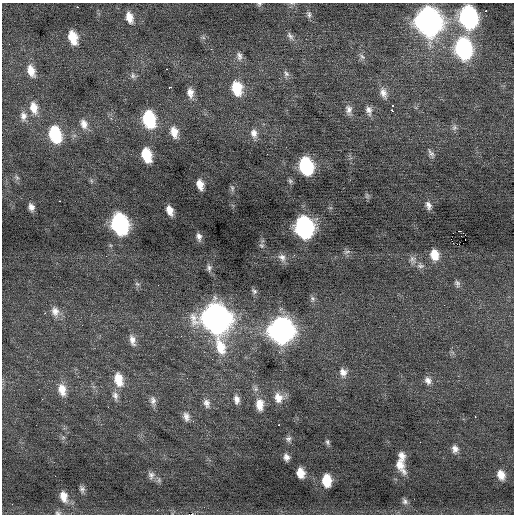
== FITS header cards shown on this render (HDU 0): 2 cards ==
NAXIS1  =                  512 / Axis length
NAXIS2  =                  512 / Axis length

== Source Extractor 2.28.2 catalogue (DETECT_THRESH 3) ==
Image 512 x 512 px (HDU 0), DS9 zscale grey, 1 PNG px = 1 image px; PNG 516 x 516 px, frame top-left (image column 1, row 512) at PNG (2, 3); no overlay
Background 0.0413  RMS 0.85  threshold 2.56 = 3 sigma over >= 5 px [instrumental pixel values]
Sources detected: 104; all 104 listed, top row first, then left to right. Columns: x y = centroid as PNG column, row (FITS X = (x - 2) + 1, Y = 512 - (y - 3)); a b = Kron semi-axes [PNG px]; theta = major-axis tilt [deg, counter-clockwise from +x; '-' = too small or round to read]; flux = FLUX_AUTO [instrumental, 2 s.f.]
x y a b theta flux
259 4 6 6 - 110
77 7 2 2 - 330
309 14 10 6 -79 180
129 17 13 8 -73 630
468 17 15 11 -76 14000
428 21 17 13 -74 39000
290 36 13 7 -58 260
73 37 13 8 -73 1200
203 37 7 4 -20 100
211 49 3 2 - 40
463 49 16 12 -77 9400
239 56 12 8 -76 290
362 57 10 6 -45 210
166 69 3 2 - 240
31 71 16 9 -71 760
286 74 10 8 -66 230
133 75 10 8 -66 210
170 87 3 2 - 120
237 88 16 12 -76 1500
190 93 13 8 -83 460
383 93 16 9 -72 450
393 105 3 2 - 88
34 108 17 10 -76 800
349 110 14 8 -85 350
369 110 13 8 -79 330
392 110 3 3 - 780
23 116 14 10 -87 450
111 118 3 2 - 230
149 119 15 10 -74 4000
84 124 14 9 -72 510
454 128 8 7 - 200
174 132 15 9 -75 690
254 133 13 9 -79 420
55 134 15 10 -74 3400
431 153 13 6 -59 210
267 154 2 2 - 100
146 155 13 8 -74 1700
306 166 13 9 -73 5400
17 177 8 6 -36 150
91 181 7 4 -88 95
290 181 7 6 - 120
200 184 9 6 -74 550
232 188 9 5 -75 120
367 196 8 6 -77 120
59 201 2 2 - 170
428 205 11 7 -71 280
31 207 7 5 -71 290
170 210 9 6 -70 540
119 224 14 10 -72 12000
304 227 14 11 -74 15000
460 231 3 2 - 130
465 235 3 2 - 180
199 237 8 5 -81 230
261 245 7 7 - 140
347 252 10 5 18 160
434 255 12 9 -79 890
282 257 12 9 -57 340
412 260 13 9 -82 300
420 266 11 8 -11 270
209 268 9 7 -88 200
457 283 10 6 -64 170
137 284 7 5 -21 130
158 285 2 2 - 31
254 291 9 7 -41 160
313 299 9 7 -80 190
55 311 15 11 -73 570
45 313 2 2 - 280
229 314 3 3 - 550
216 318 21 14 -75 51000
281 330 15 13 -79 32000
132 340 16 8 -76 450
343 372 12 10 -77 430
118 379 18 11 -76 1100
428 381 11 9 -61 350
255 388 10 7 -78 230
62 390 16 10 -79 780
115 396 14 8 -78 350
278 398 15 13 -74 740
42 399 2 2 - 290
237 399 12 8 -82 370
153 401 14 7 -82 320
207 403 13 9 -71 360
260 405 16 10 -87 810
186 417 12 9 -75 360
475 417 3 2 - 170
193 421 3 3 - 77
279 425 2 2 - 270
63 437 7 4 1 97
288 439 8 8 - 200
327 442 7 6 - 130
455 449 10 8 -75 330
402 456 10 8 -63 370
286 457 7 6 - 270
400 465 20 9 -65 730
300 473 9 7 -78 710
151 475 12 10 -85 320
501 475 11 8 -70 600
55 476 2 2 - 30
327 480 11 7 -84 1400
82 489 8 6 -68 180
64 496 15 9 -73 680
405 501 8 7 - 190
58 513 9 6 0 150
191 514 3 2 - 1400
At the frame edge (FLAGS 8, measured only in part): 3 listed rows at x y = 259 4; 58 513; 191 514